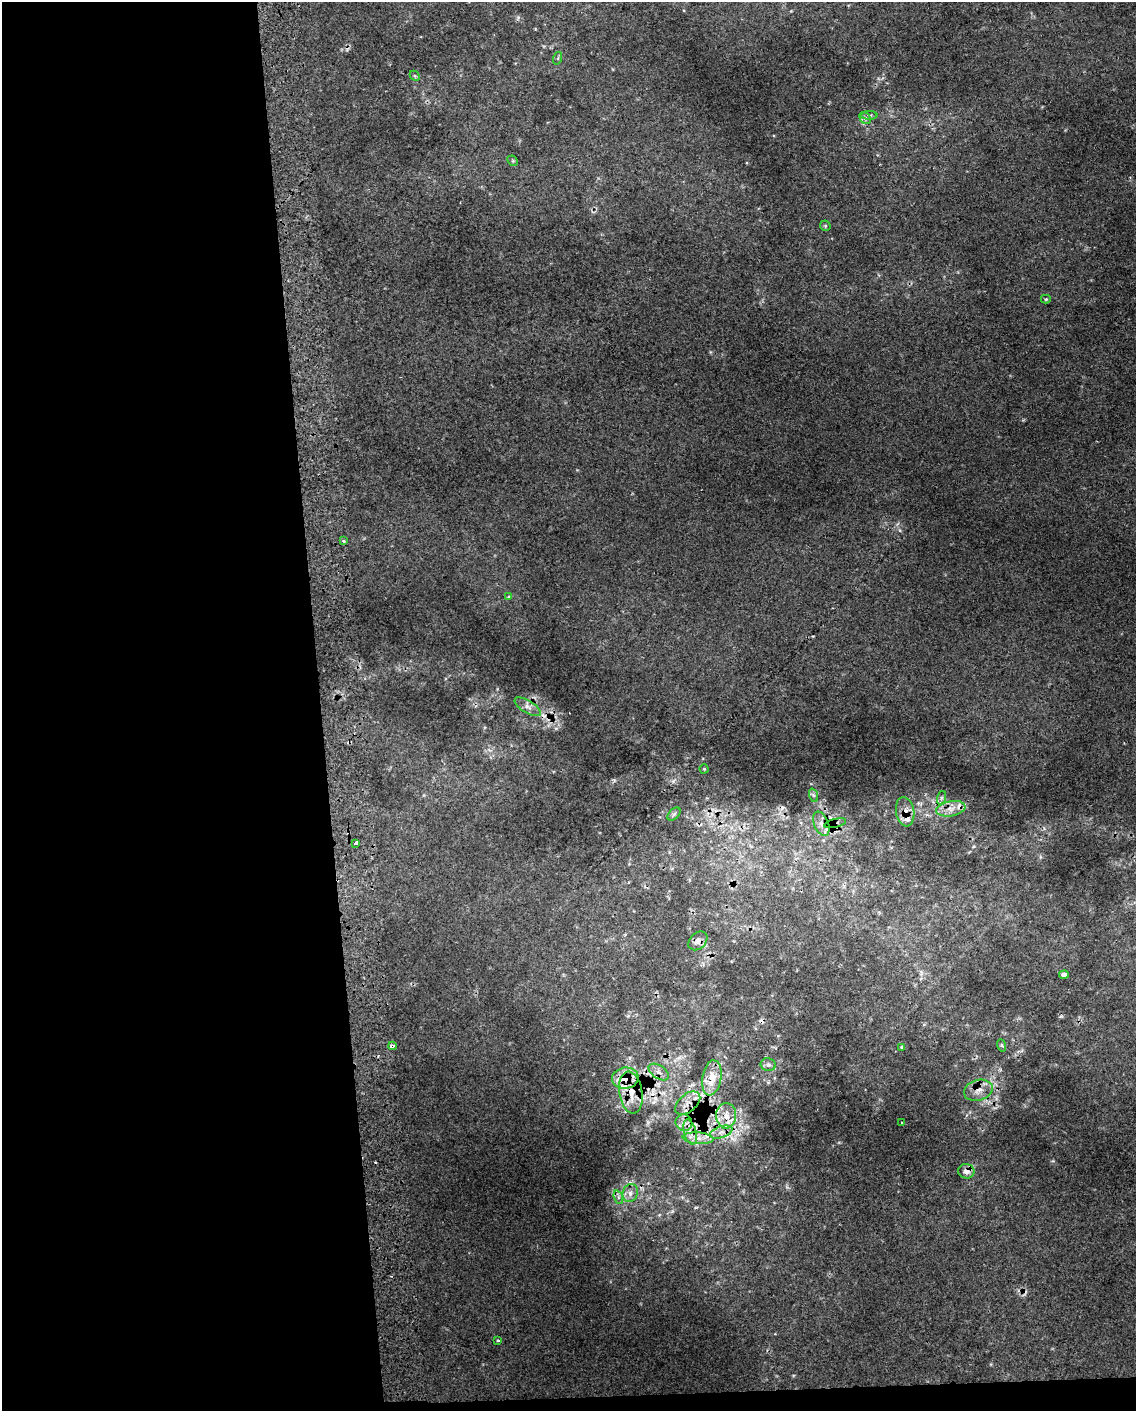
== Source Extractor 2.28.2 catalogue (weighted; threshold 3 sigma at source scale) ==
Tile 9 of 4 x 3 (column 1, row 3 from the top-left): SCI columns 41-1174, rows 9-1417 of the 4618 x 4284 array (HDU 1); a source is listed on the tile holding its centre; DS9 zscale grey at full resolution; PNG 1138 x 1413 px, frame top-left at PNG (2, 2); each listed source drawn as its Kron ellipse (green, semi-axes under 4 px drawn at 4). Shown black and unused: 29% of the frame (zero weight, under 2 of 3 exposures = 3% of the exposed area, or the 3 px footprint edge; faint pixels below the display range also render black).
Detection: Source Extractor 2.28.2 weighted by HDU 2 'WHT'; one run over the whole footprint, this tile lists its part. Background 0.0111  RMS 0.0076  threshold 0.034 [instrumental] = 3 sigma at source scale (4.5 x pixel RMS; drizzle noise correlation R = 1.50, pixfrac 1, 0.0396/0.0396 arcsec/px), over >= 5 px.
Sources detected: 53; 7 cosmic-ray / hot-pixel residue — neither listed nor drawn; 5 inside a brighter listed object's ellipse — not listed separately; the other 41 listed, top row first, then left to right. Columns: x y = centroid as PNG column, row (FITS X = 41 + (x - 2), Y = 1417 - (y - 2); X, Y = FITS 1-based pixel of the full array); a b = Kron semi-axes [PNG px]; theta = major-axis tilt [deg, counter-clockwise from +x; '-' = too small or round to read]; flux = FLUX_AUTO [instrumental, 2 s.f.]
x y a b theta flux
558 58 6 4 72 0.98
415 76 5 4 - 1.3
869 115 8 4 -1 1.6
865 118 6 5 - 1.9
513 161 6 4 -44 0.98
825 226 5 5 - 1
1046 299 5 4 - 1
343 541 4 3 - 1.5
509 597 4 3 - 2.3
528 707 15 6 -31 4.4
704 769 4 4 - 0.72
813 795 7 4 -71 1.3
941 798 7 4 71 1.7
951 809 15 7 10 7.3
905 812 15 9 -80 6.8
674 814 8 4 44 1.6
835 823 11 4 13 1.7
821 824 13 7 -68 4.8
356 843 4 3 - 3.9
698 941 11 8 43 4.4
1064 974 5 4 - 2.9
1001 1045 6 4 -70 1.1
392 1046 4 3 - 13
902 1047 4 3 - 5
768 1065 7 6 - 2.6
659 1072 11 6 -34 4.1
625 1078 13 10 9 15
712 1078 18 9 79 15
978 1090 14 10 16 7.3
631 1092 21 11 -81 14
688 1103 14 9 40 7
726 1116 12 10 89 9.2
902 1122 3 2 - 0.86
684 1123 8 8 - 4.2
690 1132 13 6 -74 5.2
721 1132 12 5 18 3.9
698 1138 15 6 -5 6
966 1171 8 7 - 4.9
630 1193 9 7 69 4.3
618 1197 7 4 -72 1.9
498 1341 3 3 - 2
Overlapping masked pixels (flux is a lower limit): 14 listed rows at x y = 528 707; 905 812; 835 823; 392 1046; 625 1078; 712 1078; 978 1090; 631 1092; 688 1103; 726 1116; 684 1123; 721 1132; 698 1138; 966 1171
Unlisted compact peaks at least as high as the median listed source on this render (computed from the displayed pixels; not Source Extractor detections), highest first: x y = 673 781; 648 1123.